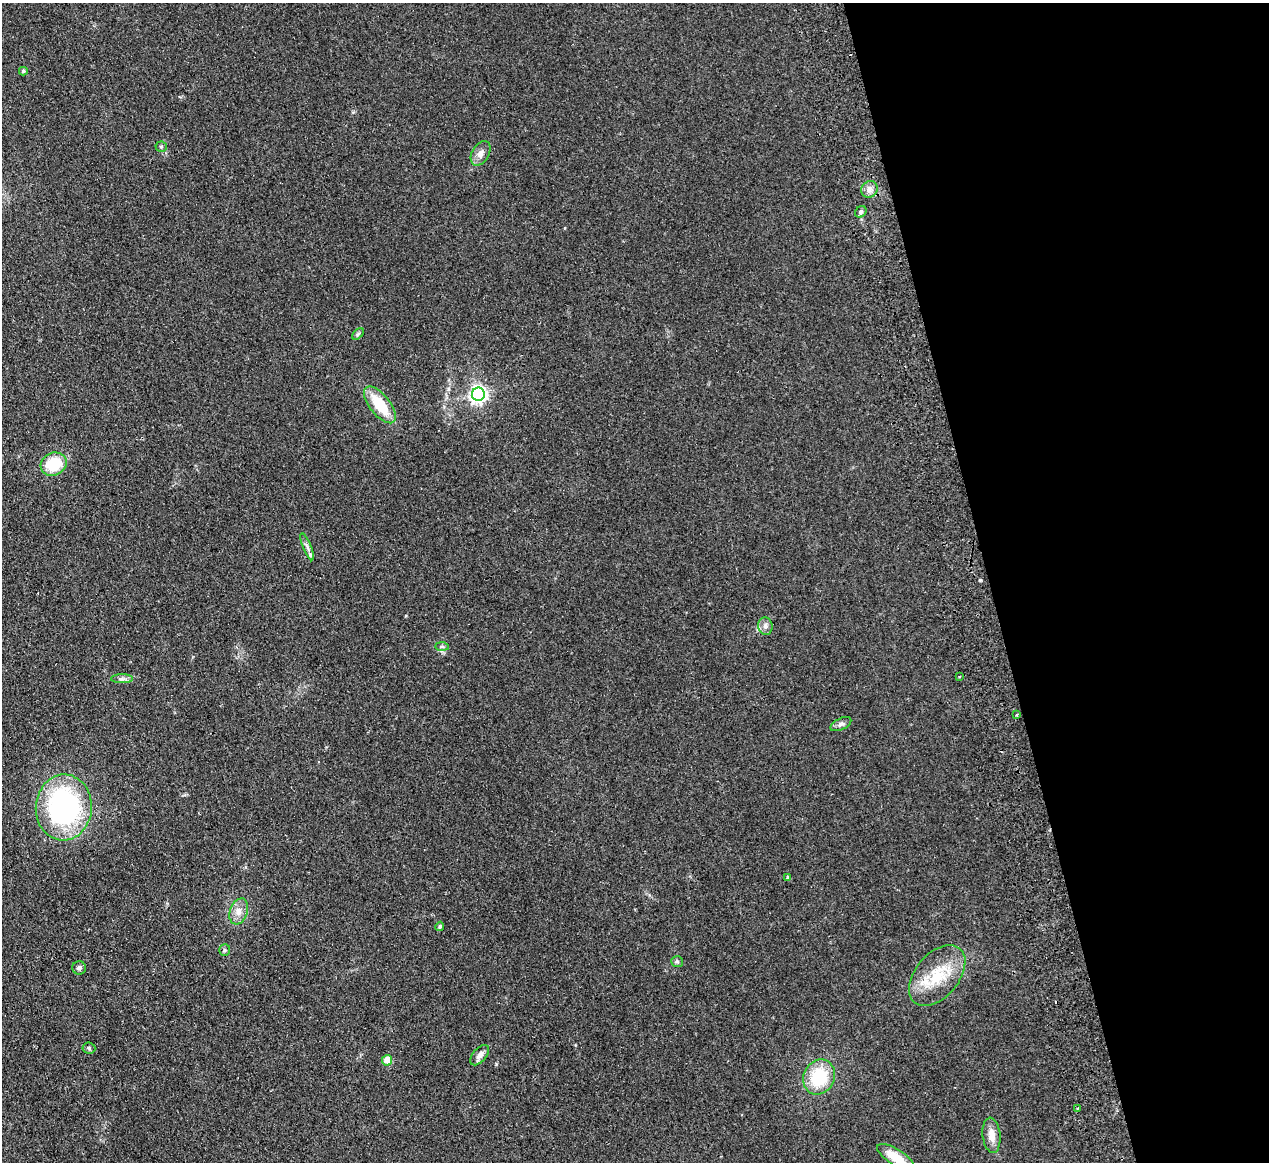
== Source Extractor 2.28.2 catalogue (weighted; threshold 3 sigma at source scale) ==
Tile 12 of 4 x 4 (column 4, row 3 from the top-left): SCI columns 3858-5124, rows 1439-2598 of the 5180 x 5078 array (HDU 1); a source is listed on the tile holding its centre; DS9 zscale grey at full resolution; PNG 1271 x 1164 px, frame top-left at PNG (2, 3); each listed source drawn as its Kron ellipse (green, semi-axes under 4 px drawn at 4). Shown black and unused: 22% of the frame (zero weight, under 2 of 3 exposures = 3% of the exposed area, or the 3 px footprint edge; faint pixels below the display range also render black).
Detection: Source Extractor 2.28.2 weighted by HDU 2 'WHT'; one run over the whole footprint, this tile lists its part. Background 0.107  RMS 0.011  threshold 0.0476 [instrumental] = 3 sigma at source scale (4.5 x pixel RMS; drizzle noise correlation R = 1.50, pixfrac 1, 0.05/0.05 arcsec/px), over >= 5 px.
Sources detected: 32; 1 inside a brighter listed object's ellipse — not listed separately; the other 31 listed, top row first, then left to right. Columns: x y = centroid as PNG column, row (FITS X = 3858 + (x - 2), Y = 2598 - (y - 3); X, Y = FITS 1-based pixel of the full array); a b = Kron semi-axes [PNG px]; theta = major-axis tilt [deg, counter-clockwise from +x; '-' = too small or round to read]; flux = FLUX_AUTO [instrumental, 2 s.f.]
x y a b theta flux
23 71 4 4 - 1.4
161 147 5 5 - 1.4
481 153 13 8 59 6.3
869 189 9 8 - 5.2
861 212 6 5 - 2.4
358 334 7 4 45 1.6
478 394 6 6 - 360
380 405 22 10 -51 37
54 464 13 11 26 34
307 547 14 3 -68 3.2
765 626 9 7 -84 4
442 646 7 4 -1 2.1
959 676 3 2 - 1.1
122 679 11 4 0 3.1
1016 715 4 3 - 1.2
841 724 11 5 26 3.1
64 807 33 28 86 200
788 877 4 3 - 5.6
239 911 13 8 71 8.3
440 926 5 4 - 1.4
225 950 6 5 - 1.7
677 962 6 5 - 1.8
79 968 7 6 - 2.8
937 976 35 21 50 43
89 1048 6 5 - 1.8
480 1055 12 7 49 5.2
387 1060 5 5 - 13
819 1077 18 15 64 47
1077 1108 3 3 - 1.5
991 1135 17 9 -83 11
896 1157 21 8 -33 23
Isophote crosses this tile's border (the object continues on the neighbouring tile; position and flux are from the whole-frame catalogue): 1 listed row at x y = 896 1157